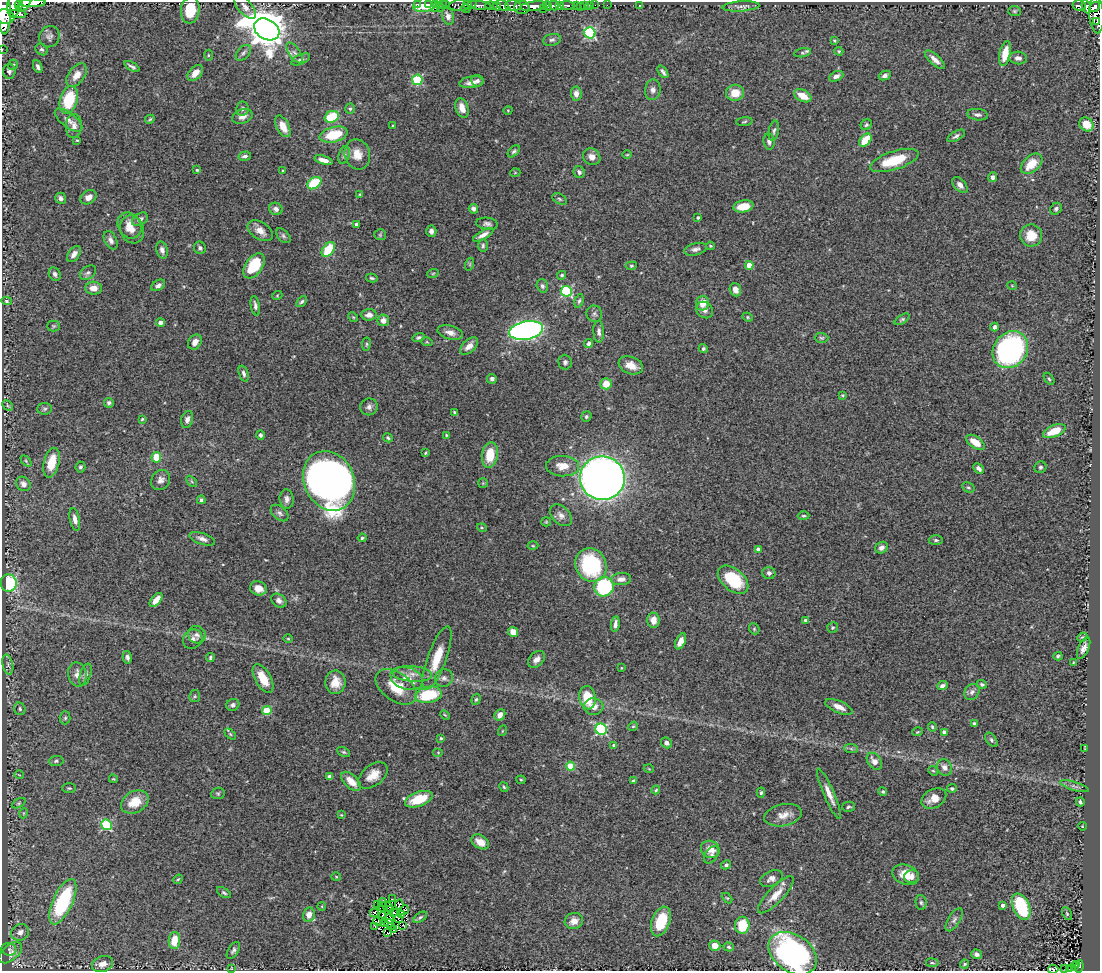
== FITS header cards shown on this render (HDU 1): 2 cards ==
NAXIS1  =                 1098
NAXIS2  =                  969

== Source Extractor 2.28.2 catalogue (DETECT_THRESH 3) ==
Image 1098 x 969 px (HDU 1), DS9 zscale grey, 1 PNG px = 1 image px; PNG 1102 x 973 px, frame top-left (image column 1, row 969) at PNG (2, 2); each listed source drawn as its Kron ellipse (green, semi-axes under 4 px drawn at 4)
Background 0.636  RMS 0.04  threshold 0.121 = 3 sigma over >= 5 px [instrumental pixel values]
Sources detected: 408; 4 with non-positive FLUX_AUTO (blend fragments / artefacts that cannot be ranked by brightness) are neither listed nor drawn; the other 404 listed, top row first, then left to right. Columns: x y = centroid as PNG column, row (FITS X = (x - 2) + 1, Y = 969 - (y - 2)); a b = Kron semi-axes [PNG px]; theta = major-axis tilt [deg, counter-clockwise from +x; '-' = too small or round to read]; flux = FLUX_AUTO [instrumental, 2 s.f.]
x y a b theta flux
33 3 13 4 1 1900
19 4 4 3 - 530
24 4 9 4 46 1100
417 4 3 2 - 14
429 4 3 2 - 13
436 4 3 2 - 18
442 4 2 2 - 17
446 4 2 2 - 13
14 5 11 6 86 1300
425 5 12 7 13 56
463 5 14 5 8 590
468 5 5 4 - 460
479 5 12 4 -4 870
559 5 4 3 - 760
567 5 7 3 -2 200
585 5 3 3 - 43
589 5 3 2 - 21
595 5 2 2 - 1.7
607 5 2 2 - 8
640 5 3 2 - 2.8
491 6 6 4 -2 140
497 6 4 4 - 290
503 6 7 4 -31 530
513 6 8 5 -3 470
534 6 13 4 7 2600
548 6 5 4 - 460
554 6 5 4 - 790
576 6 3 3 - 140
741 6 18 5 4 12
1079 6 7 5 -13 130
245 7 15 7 -49 15
441 7 3 2 - 13
580 7 2 2 - 14
1086 7 7 4 -69 250
1095 7 6 4 43 470
435 8 2 2 - 7.1
522 8 8 6 -10 1200
543 8 3 3 - 180
466 9 4 3 - 240
190 10 13 9 85 82
4 11 23 6 -87 3400
1014 11 6 5 - 4.1
17 14 9 3 -2 400
1096 15 18 7 -87 240
448 16 9 5 -73 12
5 17 9 7 -16 2100
1097 22 4 2 - 51
267 29 13 10 -31 8300
590 33 5 5 - 310
49 37 11 10 - 11
552 40 9 6 13 7
834 41 4 3 - 3
41 49 6 5 - 6
2 50 3 2 - 5.1
839 51 4 3 - 2.9
243 53 9 5 46 7.6
295 53 12 5 -55 12
802 53 8 4 10 5.1
1005 54 12 5 78 50
208 55 5 3 - 2.8
1018 58 9 6 -6 11
301 59 10 5 24 7.2
935 60 13 5 -42 18
13 65 5 5 - 4
38 67 7 4 -69 8.1
132 67 8 3 -31 7
9 71 7 6 - 7.6
663 72 7 3 -53 6.9
195 73 9 6 45 23
77 75 13 8 53 25
836 76 7 5 23 12
885 76 6 4 26 8.1
417 80 5 5 - 180
477 81 6 5 - 7.6
472 82 12 6 8 20
653 90 10 8 82 13
576 93 7 5 -85 16
735 93 9 8 - 40
803 96 9 5 -26 37
69 100 14 8 73 130
462 108 10 6 -72 26
242 109 7 6 - 7
350 109 5 4 - 4.1
508 110 5 3 - 2.1
978 115 10 5 -7 8.9
242 116 11 7 19 16
332 117 7 5 21 110
150 119 5 3 - 3.3
69 120 16 7 -37 18
744 122 8 3 6 3.7
1086 124 7 6 - 49
393 125 3 3 - 2.8
866 125 6 5 - 4.8
74 126 12 8 87 15
283 126 12 6 -63 33
774 131 10 5 79 6.6
334 135 14 7 14 92
956 136 9 4 30 8.2
77 140 3 2 - 2.5
865 140 7 5 51 67
769 142 8 5 -84 9.8
514 151 7 4 44 5.3
357 154 15 12 -75 36
344 155 9 5 75 7.7
627 155 4 3 - 2.3
245 156 6 4 14 8
592 157 9 8 - 18
323 160 9 4 -16 18
894 160 25 9 18 95
1032 164 13 8 42 54
197 170 4 4 - 3.3
283 171 3 3 - 3.7
579 172 6 5 - 9.7
515 173 5 3 - 2.3
993 177 5 4 - 11
314 183 7 5 34 120
960 185 9 5 -48 13
360 194 4 3 - 2.7
89 197 9 6 31 19
61 198 6 5 - 8.4
559 199 8 5 -28 4.7
743 206 10 6 10 55
276 209 7 6 - 9.6
473 209 5 4 - 8.1
1056 209 6 5 - 6.7
698 217 3 3 - 5.9
140 219 9 6 34 10
357 224 3 3 - 8.5
487 224 11 6 -7 8.9
129 226 13 11 -59 27
132 229 14 12 -69 26
260 231 14 8 -33 21
431 231 6 5 - 9
380 235 5 5 - 3.6
483 235 11 4 30 15
1031 235 11 11 - 49
283 236 9 5 -46 6.4
111 240 10 6 -63 12
483 246 6 5 - 5
710 246 4 3 - 3.5
200 248 6 6 - 6.6
328 249 8 5 53 94
695 249 11 6 14 11
162 250 8 5 -74 11
74 254 9 5 54 13
470 264 6 4 72 3.9
749 265 4 4 - 44
254 266 14 8 55 110
631 266 6 4 5 3.6
88 273 9 6 35 8.5
433 273 6 3 19 3
55 274 7 5 -62 9
562 275 4 4 - 5.1
372 278 6 4 -11 3.9
158 285 7 5 32 8.8
542 286 7 5 -73 6.8
1012 286 5 3 - 2.1
94 288 8 6 -3 22
735 290 7 5 -69 17
566 291 5 5 - 260
277 296 5 3 - 2.6
6 301 5 4 - 4.7
579 301 7 4 73 5
302 302 6 4 49 4.9
702 303 7 6 - 31
255 306 10 4 -81 9.5
705 310 9 7 -39 13
594 314 8 7 - 8.1
369 315 7 5 4 14
353 317 5 4 - 3.1
748 317 5 4 - 3.7
902 319 8 4 34 4.6
383 320 6 5 - 14
160 323 4 4 - 10
54 326 6 5 - 4.7
995 327 4 4 - 8.4
526 330 17 9 11 1100
599 332 11 5 -86 10
450 333 13 6 -15 17
419 338 6 4 16 5.3
821 338 7 5 -1 4.5
195 342 8 6 55 17
427 342 6 3 -18 3.2
589 343 4 4 - 7.7
366 344 7 3 82 3.3
469 346 11 6 42 23
703 349 4 4 - 5.2
1010 350 20 16 52 590
565 362 7 6 - 6.6
631 365 12 8 -21 29
244 374 8 4 -73 7.6
492 379 5 5 - 10
1049 379 7 4 -53 4.2
606 384 5 5 - 41
842 395 4 4 - 2.6
109 403 5 4 - 7.2
8 405 6 3 -46 2.8
369 407 9 8 - 11
45 409 7 5 4 5.7
454 412 3 3 - 3.6
586 417 5 5 - 4.6
142 419 4 3 - 3.2
187 419 8 5 73 12
1054 431 12 6 23 61
261 435 5 4 - 6.5
446 435 4 4 - 2.9
388 438 5 4 - 4.6
975 442 10 5 -34 44
425 453 3 3 - 2.7
490 455 13 8 82 64
156 457 5 5 - 53
26 461 6 4 -46 3.6
51 463 15 7 76 62
563 466 16 10 -2 36
80 467 5 5 - 6
1040 467 6 5 - 5.7
979 468 6 4 -42 9.9
602 478 22 22 - 2800
161 480 10 9 - 14
192 481 6 4 -46 3.6
329 481 31 25 -65 1800
483 483 5 5 - 3.1
23 484 8 6 -44 14
968 488 6 5 - 4.4
287 499 9 7 -82 12
201 500 4 3 - 5.1
280 513 10 6 -41 8.7
561 515 13 8 -45 17
804 516 6 4 1 3.9
75 519 11 5 -78 15
546 522 5 4 - 3.2
482 528 5 3 - 2.7
362 538 4 3 - 4
202 539 13 5 -19 13
936 540 7 5 -1 5
533 546 5 3 - 2.8
881 548 7 5 37 10
758 550 4 4 - 15
591 565 17 15 -58 270
769 573 6 6 - 8.3
621 579 10 6 7 16
733 580 18 11 -40 130
9 583 9 8 - 160
604 587 10 9 - 230
258 588 8 7 - 25
156 600 8 4 48 25
279 601 8 6 -36 12
653 620 7 6 - 21
805 620 4 3 - 6.5
615 624 8 3 82 10
833 628 5 5 - 4.2
754 629 6 5 - 3.9
513 632 5 5 - 24
197 635 9 8 - 12
1082 637 5 3 - 3.4
193 639 10 9 - 14
288 639 4 3 - 2.7
681 641 8 4 64 20
1084 648 11 5 67 16
1058 656 4 4 - 4.5
127 657 6 4 -77 7.9
210 658 5 4 - 4.3
437 658 33 9 70 71
536 659 10 6 46 14
1074 662 3 3 - 2.9
8 665 10 5 -77 7.1
621 668 2 2 - 2.1
77 674 12 9 -78 21
412 674 20 7 -4 24
85 675 11 5 73 9.5
263 678 16 8 -61 51
407 678 17 11 -17 33
444 678 9 8 - 12
335 682 12 10 88 36
982 684 5 4 - 5.2
942 686 5 4 - 7.6
396 687 23 14 -36 74
972 692 8 7 - 9.7
429 695 13 8 10 130
195 696 6 5 - 4.9
587 698 12 8 -79 73
476 699 6 4 71 4
233 705 7 6 - 7.1
594 707 10 8 -4 21
839 707 15 6 -24 23
20 709 6 5 - 6.2
267 710 4 4 - 90
445 715 5 3 - 2.7
500 715 6 5 - 18
65 718 6 5 - 4.8
974 723 4 3 - 3.8
633 726 5 4 - 3.2
932 727 5 4 - 3.6
601 729 6 5 - 340
502 731 5 3 - 2.4
918 732 5 3 - 2.8
944 732 4 4 - 15
230 734 6 4 -45 3.9
441 738 3 3 - 3.3
991 740 8 5 -54 6
667 743 6 5 - 10
614 745 4 4 - 8.5
851 749 7 4 -1 4.5
1084 749 4 2 - 1.9
344 752 7 4 -26 4.6
438 752 5 3 - 2.6
56 761 7 5 2 5.2
874 761 9 6 -55 19
570 766 4 4 - 90
944 768 8 7 - 14
649 769 5 3 - 2.2
933 771 5 4 - 3.4
19 775 5 3 - 1.9
373 775 17 10 38 35
330 777 4 4 - 9.3
113 779 4 4 - 2.6
521 780 4 4 - 3.1
351 781 12 6 -43 35
634 781 4 3 - 5.3
1074 786 15 4 -17 9
504 787 5 3 - 3.5
69 788 7 4 0 4.8
952 788 5 4 - 4.8
656 790 4 3 - 3.3
883 791 4 4 - 3.5
218 793 7 6 - 5
761 793 5 4 - 4
829 794 27 5 -66 25
934 798 13 9 29 29
419 799 14 7 20 85
135 802 15 10 28 55
1080 802 4 3 - 6.2
19 803 7 4 27 3.7
848 807 6 5 - 4.7
24 813 5 3 - 2.4
341 815 4 3 - 2
783 815 19 11 12 28
106 825 5 5 - 220
1082 826 4 3 - 1.8
480 842 9 6 -30 26
710 849 9 8 - 29
711 855 10 6 54 8.4
726 865 5 4 - 6.4
906 875 14 10 -20 41
336 877 5 4 - 3
912 877 7 6 - 10
178 879 5 4 - 3.4
771 879 12 7 25 16
224 893 8 4 -32 5.1
776 895 24 8 46 36
727 898 6 4 -43 3.2
392 899 3 2 - 4.4
63 902 24 10 65 280
382 902 4 3 - 7.2
921 903 7 5 -87 6.1
399 904 5 3 - 5.8
377 905 4 2 - 0.9
1003 905 4 3 - 9
322 906 4 3 - 1.9
388 906 6 3 -37 1.2
383 907 5 2 - 2.7
1021 907 14 8 -66 140
391 910 3 2 - 0.64
404 910 5 3 - 5.9
374 913 4 2 - 2
394 913 3 2 - 0.47
1067 914 7 4 -63 3.8
309 915 7 6 - 24
401 915 3 2 - 1.6
382 917 4 2 - 3
420 917 7 4 37 5
389 918 5 5 - 3
399 918 3 2 - 2.1
954 920 13 6 58 11
378 921 5 4 - 8.4
574 921 9 8 - 22
661 921 15 9 70 100
384 923 4 2 - 8.6
389 924 4 2 - 2.1
403 925 2 2 - 0.9
742 925 8 7 - 74
375 926 3 2 - 4.3
391 927 2 2 - 2
394 930 2 2 - 4.5
20 932 9 8 - 13
387 933 2 2 - 3.9
174 941 8 5 87 54
715 946 5 5 - 28
729 947 5 4 - 4.2
9 949 7 6 - 5.6
233 950 9 5 59 7.3
10 953 14 7 40 16
793 953 26 18 -34 620
976 954 5 4 - 7.6
932 963 6 3 -8 3.2
102 964 11 8 17 20
964 964 5 3 - 3.2
1076 964 3 2 - 3.8
1079 966 6 3 83 11
1074 967 3 2 - 1.9
231 968 4 2 - 1.7
1053 969 5 3 - 4.3
1065 969 2 2 - 5.6
1070 969 2 2 - 3.9
At the frame edge (FLAGS 8, measured only in part): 8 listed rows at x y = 33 3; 24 4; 14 5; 1096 15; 2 50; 793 953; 1053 969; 1065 969
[4 non-positive-flux detections neither listed nor drawn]